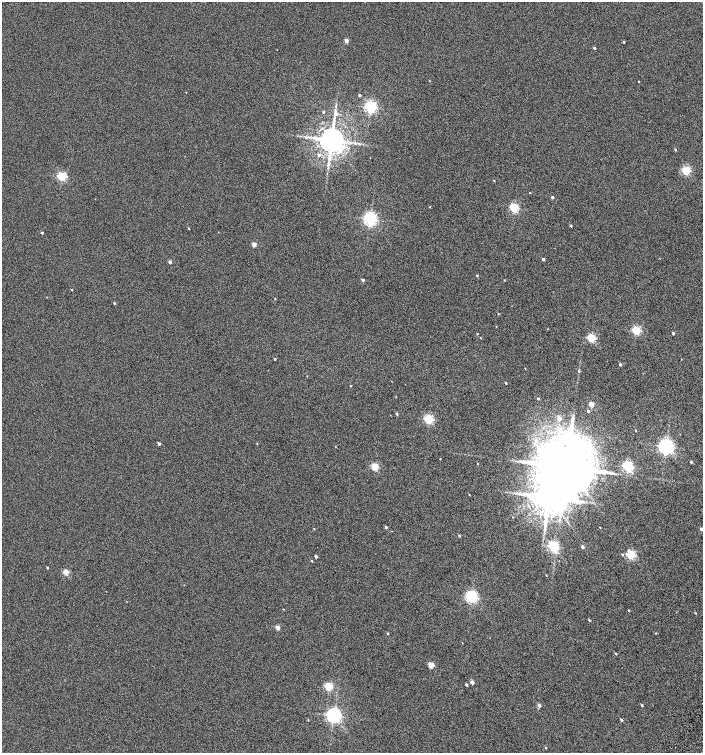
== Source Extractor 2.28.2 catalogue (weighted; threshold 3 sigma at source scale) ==
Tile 6 of 4 x 4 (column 2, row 2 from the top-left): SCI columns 1638-3038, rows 3028-4528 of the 6008 x 6064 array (HDU 1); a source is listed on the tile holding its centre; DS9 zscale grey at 2 x 2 block average (1 PNG px = mean of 2 x 2 image px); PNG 705 x 755 px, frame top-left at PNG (2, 2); no overlay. Nothing masked; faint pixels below the display range render black.
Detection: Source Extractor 2.28.2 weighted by HDU 2 'WHT'; one run over the whole footprint, this tile lists its part. Background -0.0786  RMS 0.26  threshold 1.07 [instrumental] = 3 sigma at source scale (4.09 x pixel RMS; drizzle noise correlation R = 1.36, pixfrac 0.8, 0.0396/0.0396 arcsec/px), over >= 5 px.
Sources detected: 96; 1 inside a brighter object's white glare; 1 long thin detection or spike segment (spike, bleed or trail) — not listed; the other 94 listed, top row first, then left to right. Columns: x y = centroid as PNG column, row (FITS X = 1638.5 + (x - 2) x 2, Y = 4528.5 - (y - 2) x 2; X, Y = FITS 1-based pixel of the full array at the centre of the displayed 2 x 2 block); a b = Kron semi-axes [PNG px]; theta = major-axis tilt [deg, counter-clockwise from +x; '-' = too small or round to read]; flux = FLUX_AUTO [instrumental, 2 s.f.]
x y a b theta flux
346 40 3 2 - 340
623 42 3 2 - 58
594 48 3 2 - 82
638 81 2 2 - 25
359 95 2 2 - 73
370 107 4 4 - 12000
323 112 3 2 - 63
337 114 5 4 - 110
309 137 3 3 - 62
331 140 6 5 - 96000
354 143 4 2 - 54
675 150 3 2 - 50
319 155 3 3 - 130
328 166 4 2 - 72
686 170 3 3 - 4100
62 176 3 3 - 4900
494 181 2 2 - 33
530 193 3 2 - 24
552 197 2 2 - 120
429 207 2 2 - 24
514 208 3 3 - 4600
370 219 4 4 - 15000
571 226 2 2 - 76
188 228 2 2 - 39
42 233 2 2 - 78
254 244 2 2 - 610
543 259 3 3 - 81
170 262 2 2 - 260
477 275 2 2 - 56
363 280 2 2 - 130
504 280 2 2 - 34
72 290 2 2 - 32
275 299 2 2 - 24
114 303 3 2 - 52
498 314 2 2 - 26
636 330 3 3 - 3900
673 333 2 2 - 120
477 334 2 2 - 35
481 338 2 2 - 26
591 338 3 3 - 3600
275 359 3 2 - 45
620 364 3 2 - 97
579 371 3 3 - 44
506 383 2 2 - 47
351 386 2 2 - 29
538 399 3 2 - 67
592 404 3 2 - 970
588 411 3 2 - 84
396 414 3 2 - 61
559 418 3 3 - 340
428 419 3 3 - 5000
636 430 2 2 - 31
257 443 3 2 - 22
159 444 3 2 - 120
666 446 4 4 - 21000
440 459 2 2 - 23
691 462 2 2 - 94
375 467 3 3 - 2100
566 467 13 11 -78 580000
628 467 3 3 - 8400
469 494 2 2 - 26
386 527 3 2 - 87
600 527 2 2 - 22
314 529 2 2 - 26
701 529 2 2 - 130
459 536 3 2 - 62
553 546 3 3 - 8000
582 546 3 3 - 130
622 554 3 3 - 56
631 555 3 3 - 4200
316 556 2 2 - 140
312 561 3 2 - 36
47 567 2 2 - 58
66 572 3 2 - 1200
546 575 3 2 - 24
471 597 4 4 - 11000
629 610 3 2 - 33
695 613 3 2 - 31
589 620 4 2 - 54
277 628 2 2 - 610
387 633 2 2 - 50
656 633 3 2 - 23
462 643 2 2 - 18
616 653 3 2 - 53
431 665 3 3 - 1200
472 682 2 2 - 340
466 685 3 2 - 85
329 686 3 3 - 3100
539 705 3 3 - 150
642 705 3 2 - 60
334 715 4 4 - 19000
308 720 2 2 - 29
621 720 3 2 - 90
546 748 3 2 - 41
Isophote crosses this tile's border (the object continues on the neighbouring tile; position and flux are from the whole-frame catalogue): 1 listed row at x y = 701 529